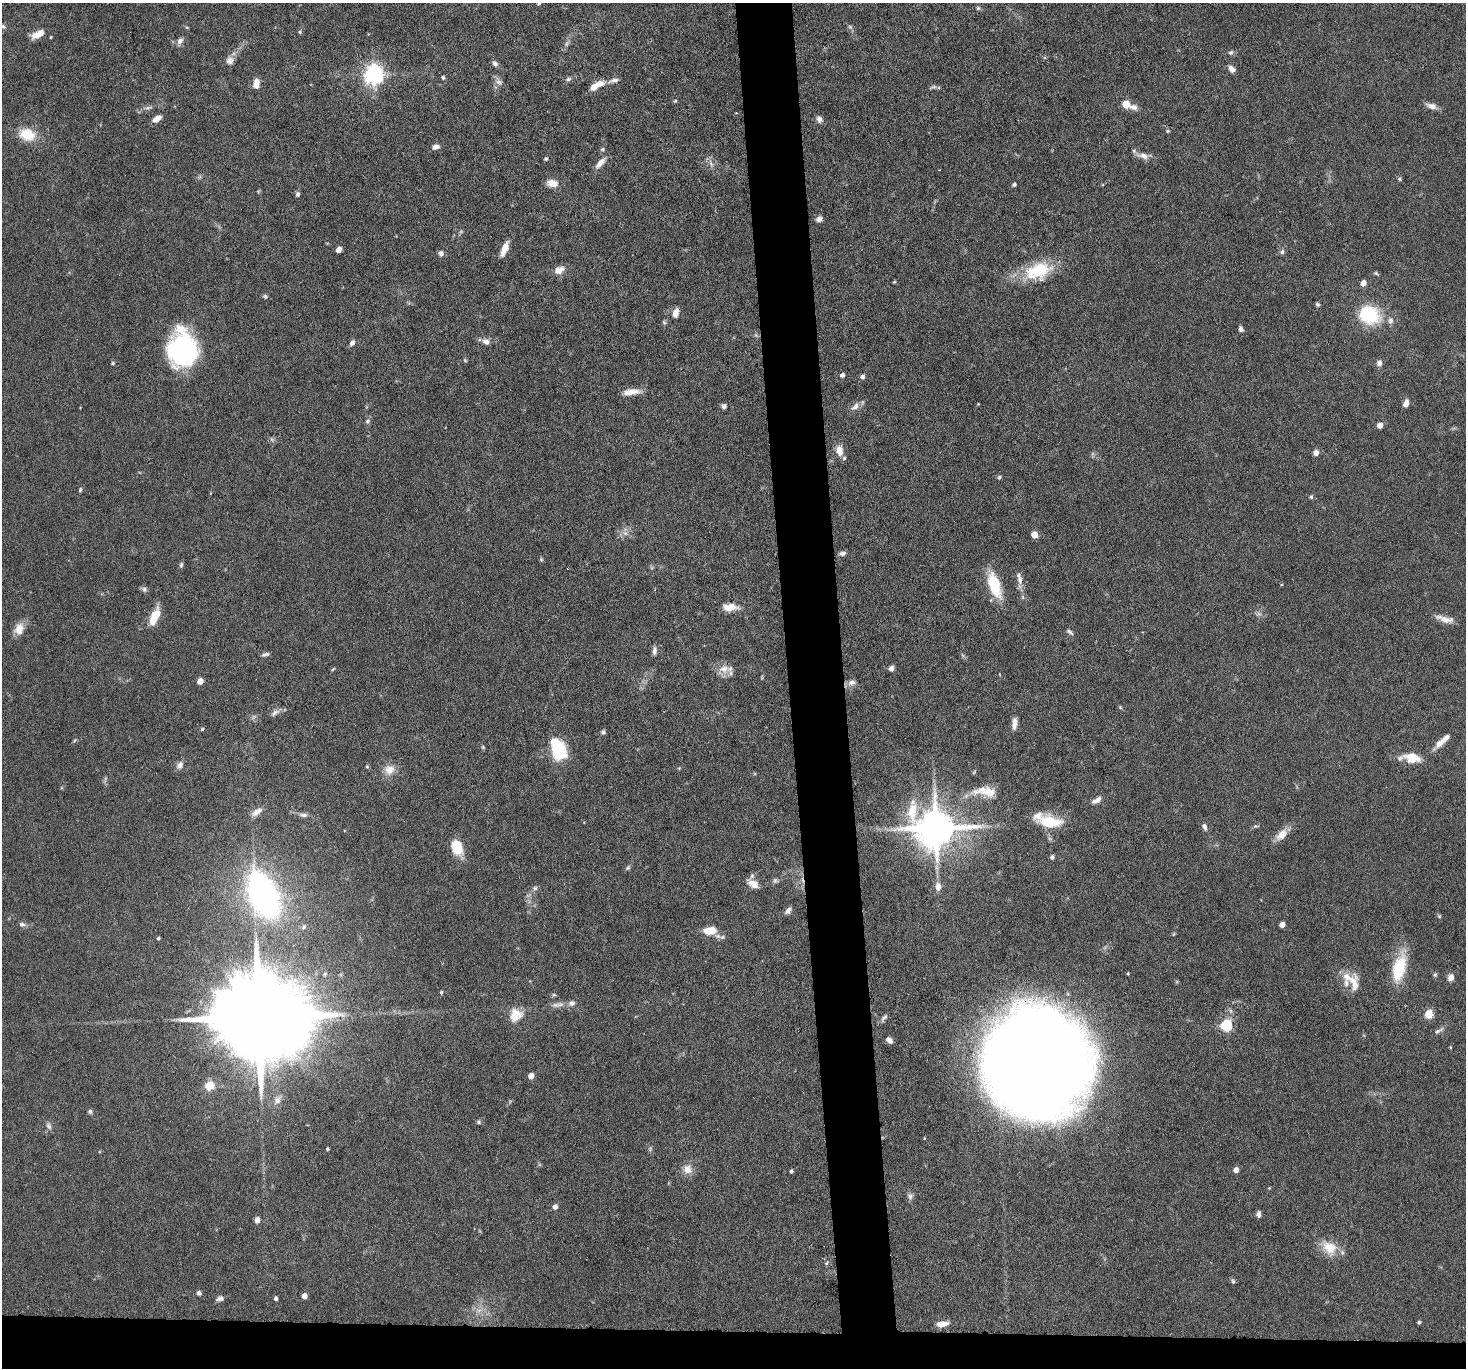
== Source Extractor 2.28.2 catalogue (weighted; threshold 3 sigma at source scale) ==
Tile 8 of 3 x 3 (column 2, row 3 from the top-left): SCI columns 1464-2927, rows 146-1511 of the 4390 x 4364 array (HDU 1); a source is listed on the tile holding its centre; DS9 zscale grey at full resolution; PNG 1468 x 1370 px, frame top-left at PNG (2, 3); no overlay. Shown black and unused: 7% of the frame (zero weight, under 3 of 6 exposures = <1% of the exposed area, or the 3 px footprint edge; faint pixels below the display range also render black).
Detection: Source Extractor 2.28.2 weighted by HDU 2 'WHT'; one run over the whole footprint, this tile lists its part. Background 0.0814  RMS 0.0037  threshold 0.015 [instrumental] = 3 sigma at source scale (4.09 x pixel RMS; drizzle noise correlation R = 1.36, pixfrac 0.8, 0.05/0.05 arcsec/px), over >= 5 px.
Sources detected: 191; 3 too faint to see at this stretch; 1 cosmic-ray / hot-pixel residue — not listed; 10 inside a brighter listed object's ellipse — not listed separately; the other 177 listed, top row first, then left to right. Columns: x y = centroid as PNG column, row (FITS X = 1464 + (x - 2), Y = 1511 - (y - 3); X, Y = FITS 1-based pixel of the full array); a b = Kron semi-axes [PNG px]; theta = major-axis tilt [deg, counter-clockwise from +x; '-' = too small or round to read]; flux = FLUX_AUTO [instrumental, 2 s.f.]
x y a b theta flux
539 3 6 4 47 0.58
978 8 5 5 - 0.57
3 26 7 5 -19 0.5
300 32 5 5 - 0.47
38 34 14 7 26 4.5
180 41 10 7 53 1.6
566 44 8 5 73 0.95
1231 52 8 5 30 0.79
230 60 11 10 - 2
495 63 8 6 -57 1.2
1232 69 10 7 -44 1.6
373 75 7 7 - 190
443 78 5 4 - 0.66
568 79 7 5 17 0.84
614 80 15 6 13 1.5
499 82 11 8 -25 1.6
256 84 12 7 82 2.6
599 84 14 8 21 3.4
933 87 11 4 16 0.76
675 101 5 4 - 0.37
1126 104 5 5 - 9
1432 106 14 7 -17 2.2
1133 107 11 8 -15 1.9
148 108 8 4 8 0.91
157 119 9 5 36 3.1
819 119 10 7 -71 1.4
1168 131 5 4 - 0.4
27 134 17 13 -16 8.8
435 147 8 5 13 1.8
602 149 6 5 - 0.56
1143 156 16 7 -12 2.5
546 159 5 4 - 0.5
600 163 18 7 48 2.5
711 164 8 4 -54 0.94
1399 179 5 5 - 0.48
552 183 11 7 -13 4.3
1014 185 5 4 - 0.75
297 194 6 5 - 0.76
819 219 8 6 21 1.4
504 248 16 6 68 3.9
338 250 5 4 - 2.7
1282 252 6 6 - 0.92
441 253 7 6 - 1.2
559 270 15 9 24 2.8
1038 271 34 20 20 16
1376 273 6 4 -44 0.49
894 282 4 3 - 0.34
1363 283 7 6 - 1.7
265 296 7 5 -11 0.65
1317 304 5 4 - 0.59
675 313 11 7 73 2.5
1369 315 26 21 -28 19
664 322 6 5 - 0.55
1241 329 6 5 - 1
486 341 9 7 -27 1.6
352 343 8 5 55 1.3
182 349 33 26 -87 54
465 360 6 4 -45 0.44
113 363 5 4 - 0.45
1379 363 7 6 - 1.5
842 375 4 4 - 1.3
862 377 5 5 - 1.2
631 392 22 8 9 3.7
1406 403 9 6 75 1.9
978 404 3 3 - 0.26
724 406 5 5 - 1.2
855 406 11 8 40 2.2
368 421 7 6 - 0.81
1380 425 5 4 - 3.5
272 439 7 4 -45 0.68
839 451 11 8 -81 3.8
1316 453 6 6 - 1.7
999 477 5 4 - 0.68
80 490 6 4 74 0.49
1311 497 6 4 77 0.54
625 533 8 5 -44 1.1
1034 535 5 5 - 6.1
842 553 9 5 5 1.1
541 559 5 5 - 0.45
181 565 8 4 75 0.7
1019 578 19 7 -75 2.3
994 585 31 12 -71 12
144 589 7 7 - 0.9
730 607 16 8 1 4.9
156 614 14 10 71 5.3
1259 614 7 4 -19 0.81
1445 619 25 7 -15 3.2
19 629 16 11 70 3.7
1070 632 10 4 -37 0.79
654 651 10 6 88 1.3
265 654 10 4 14 0.87
891 668 5 5 - 1.5
333 669 5 3 - 0.35
724 669 17 13 -7 3.8
200 681 5 4 - 4.3
852 682 11 7 9 1.6
1120 707 5 4 - 0.39
275 713 13 7 31 1.5
1014 724 14 6 84 2.3
202 729 4 4 - 0.44
603 732 6 5 - 0.73
75 740 6 3 69 0.42
1439 743 18 7 45 2.9
483 747 5 4 - 0.41
558 750 18 11 -69 22
1411 758 24 11 -6 6.9
180 765 10 8 58 1.7
367 766 4 4 - 0.37
389 770 14 14 - 3.9
985 791 36 13 -5 7.7
1097 800 14 6 29 1.8
257 812 17 8 32 2.7
303 815 13 6 -5 1.4
1050 822 26 13 -5 12
1204 826 9 6 -64 1.1
1256 826 8 4 -1 0.59
936 828 13 11 -9 1200
1281 835 19 11 45 3.7
457 847 17 11 -70 8.5
1052 857 4 4 - 0.95
628 868 8 5 45 0.66
775 880 7 7 - 0.84
753 884 16 8 -36 3
938 887 10 8 90 2.5
535 888 7 6 - 0.84
263 895 30 16 -65 160
788 910 10 5 52 1.4
1439 916 6 5 - 0.45
22 924 10 6 -7 1.1
1282 925 4 4 - 3.5
304 927 7 6 - 0.84
710 930 12 6 7 7.5
1174 934 6 3 70 0.33
718 936 10 6 -18 1.4
158 938 4 3 - 0.56
1399 967 35 14 75 14
1128 973 3 3 - 0.36
1435 975 7 5 75 0.59
1451 977 9 7 72 1.8
1354 983 24 12 -85 5.3
441 992 4 3 - 0.54
554 995 6 4 -18 0.45
560 1004 12 8 0 1.9
1429 1014 5 5 - 13
515 1015 18 15 53 5.6
258 1017 36 19 -2 11000
884 1017 12 5 44 1
1226 1025 6 5 - 31
1437 1031 9 5 26 0.98
889 1040 7 5 -44 1.4
1450 1047 3 3 - 0.33
1036 1063 83 80 85 930
531 1076 5 4 - 4
209 1086 5 5 - 14
277 1100 13 8 58 2.1
90 1112 6 5 - 0.73
478 1122 6 5 - 0.59
49 1126 10 6 -63 1.2
327 1149 3 3 - 0.43
650 1149 6 4 50 0.52
687 1169 13 12 - 3.2
1236 1170 5 4 - 2.5
791 1172 3 3 - 0.64
1269 1188 4 4 - 0.27
910 1196 9 6 -90 1.1
555 1207 5 4 - 2
1258 1214 7 5 88 1
257 1220 5 4 - 3.5
1329 1248 23 17 -44 6.9
826 1263 6 5 - 0.59
1233 1281 8 4 -75 0.69
199 1293 5 5 - 1
304 1296 5 4 - 3.6
220 1298 9 6 14 1.3
276 1298 4 3 - 0.93
1419 1322 5 4 - 0.49
942 1324 13 6 7 3.3
Overlapping masked pixels (flux is a lower limit): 1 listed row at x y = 1036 1063
Isophote crosses this tile's border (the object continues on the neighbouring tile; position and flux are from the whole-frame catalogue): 1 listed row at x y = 539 3